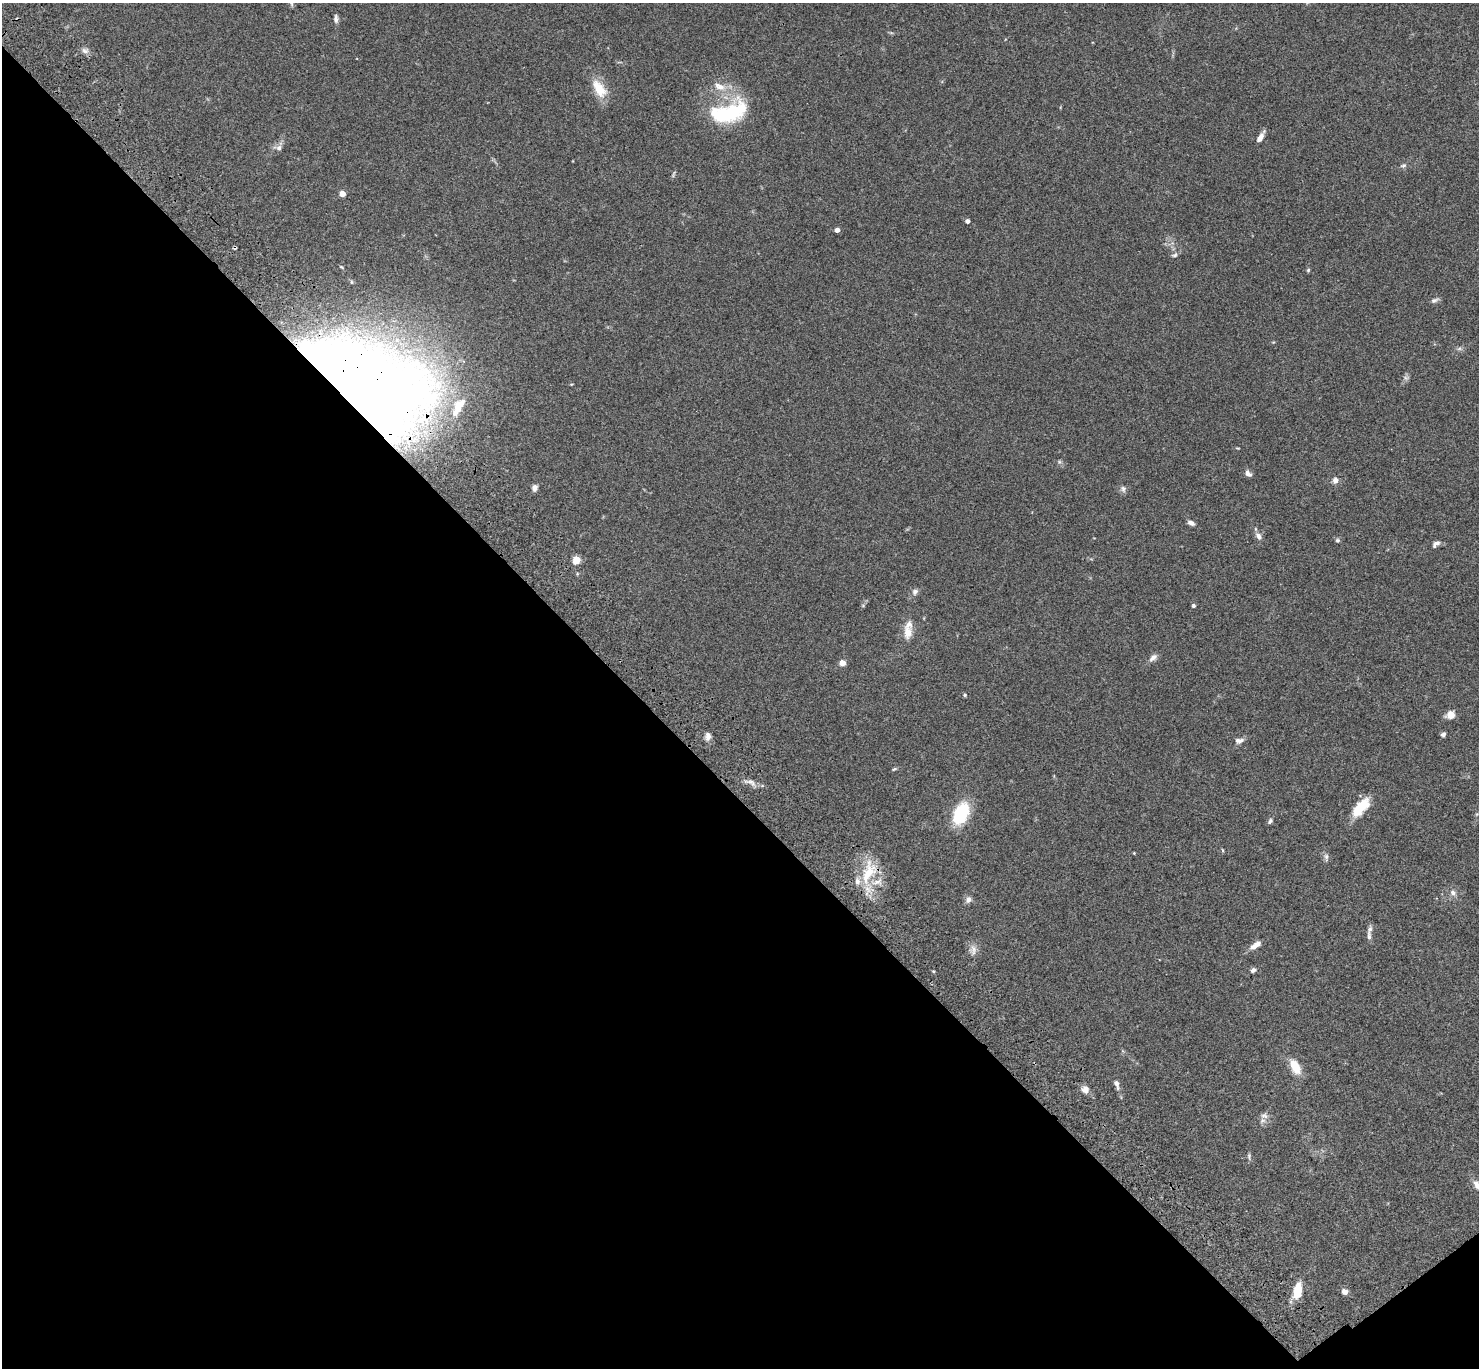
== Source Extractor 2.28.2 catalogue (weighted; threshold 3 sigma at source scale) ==
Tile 14 of 4 x 4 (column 2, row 4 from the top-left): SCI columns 1580-3056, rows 385-1750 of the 6109 x 6091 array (HDU 1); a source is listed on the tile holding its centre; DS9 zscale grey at full resolution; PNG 1481 x 1370 px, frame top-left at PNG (2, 3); no overlay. Shown black and unused: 43% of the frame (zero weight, under 3 of 4 exposures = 6% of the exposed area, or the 3 px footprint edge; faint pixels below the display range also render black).
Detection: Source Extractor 2.28.2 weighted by HDU 2 'WHT'; one run over the whole footprint, this tile lists its part. Background 0.0586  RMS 0.0052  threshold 0.0233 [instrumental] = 3 sigma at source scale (4.5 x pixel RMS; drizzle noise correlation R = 1.50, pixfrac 1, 0.05/0.05 arcsec/px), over >= 5 px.
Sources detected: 76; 2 inside a brighter object's white glare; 1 cosmic-ray / hot-pixel residue — not listed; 7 inside a brighter listed object's ellipse — not listed separately; the other 66 listed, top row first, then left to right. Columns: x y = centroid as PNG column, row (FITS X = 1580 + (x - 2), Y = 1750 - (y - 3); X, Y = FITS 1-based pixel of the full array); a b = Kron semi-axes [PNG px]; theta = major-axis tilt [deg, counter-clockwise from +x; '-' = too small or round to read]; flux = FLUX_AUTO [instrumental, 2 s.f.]
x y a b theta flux
336 19 9 5 -89 1.8
85 51 10 7 -8 2.1
720 87 18 9 -23 6.1
599 89 26 13 -55 11
729 113 42 21 17 43
1260 137 12 5 59 3.6
278 148 11 7 -11 2.1
1403 165 8 6 23 1.2
342 194 4 4 - 8.4
967 221 4 4 - 2.1
837 230 4 4 - 3.7
1175 255 8 6 28 1.3
341 267 6 4 -31 0.53
1308 270 5 5 - 0.68
351 282 6 4 -89 0.57
1435 300 11 5 21 1.4
1459 349 9 4 -8 1.1
1406 378 8 6 -10 1.3
383 388 105 77 -15 500
1238 448 7 3 -5 0.46
1059 462 6 5 - 0.91
1248 473 9 6 -49 2
1335 480 6 6 - 2.9
534 488 8 6 77 2
1123 489 8 7 - 1.7
1191 523 8 5 -27 2
1258 536 11 7 -53 2.2
1337 540 6 5 - 0.92
1437 543 9 6 5 1.6
576 560 5 5 - 16
915 592 9 8 - 1.8
863 605 6 4 0 0.52
1193 606 5 4 - 0.88
908 633 16 11 86 6.1
1153 658 12 7 41 2.4
842 663 6 5 - 3.7
965 695 5 4 - 0.64
1450 715 10 8 26 3.8
1443 734 6 5 - 1.3
708 736 12 7 88 2.5
1239 741 11 7 7 2.3
894 769 6 4 43 0.68
750 782 19 7 -18 3.3
1361 807 24 11 49 13
961 814 18 10 62 37
1477 814 6 3 18 0.51
1270 821 8 5 51 1.1
1222 850 5 3 - 0.5
1134 853 3 3 - 0.39
1326 857 12 6 -84 1.6
868 872 37 17 68 18
1453 893 9 8 - 2.3
968 900 9 8 - 2
1369 936 14 5 -87 1.9
1255 945 15 6 33 4
973 950 14 10 -87 3.4
1253 970 7 6 - 1.5
933 971 5 3 - 0.51
1295 1067 14 8 -60 11
1116 1084 12 6 -71 2.3
1085 1089 10 9 - 3
1264 1116 11 7 -12 2.3
1249 1156 9 4 88 1
1477 1185 14 8 -50 3.8
1298 1290 17 9 80 11
1345 1292 8 7 - 2.1
Overlapping masked pixels (flux is a lower limit): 1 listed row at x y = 383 388
Isophote crosses this tile's border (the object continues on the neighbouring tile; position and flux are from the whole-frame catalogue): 1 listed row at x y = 1477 1185